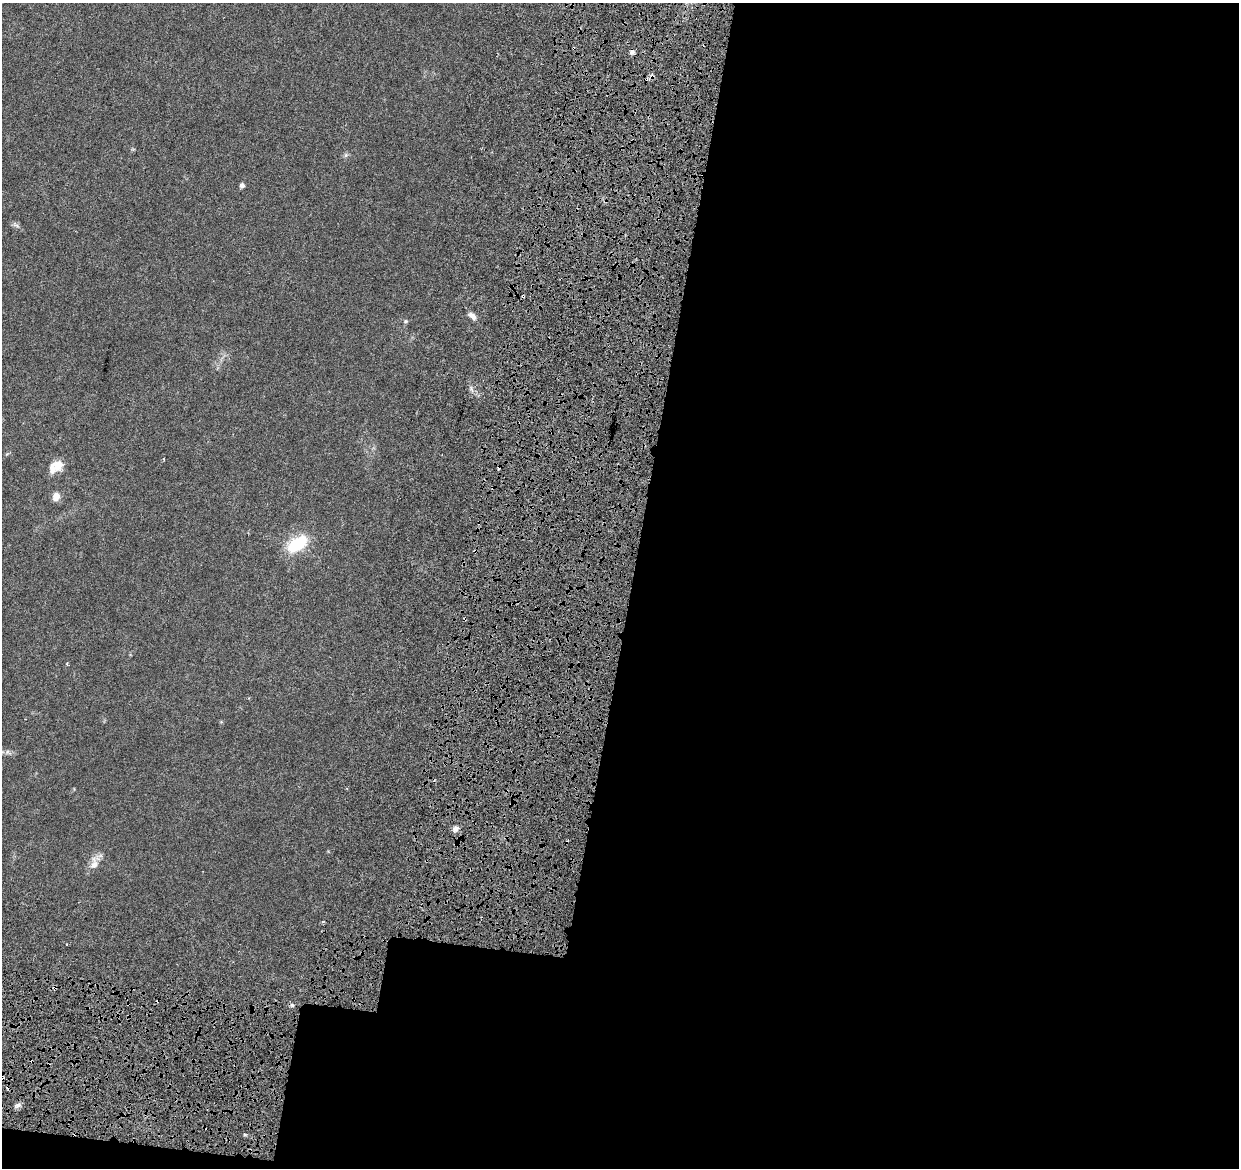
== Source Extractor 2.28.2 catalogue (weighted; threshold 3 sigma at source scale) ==
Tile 16 of 4 x 4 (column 4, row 4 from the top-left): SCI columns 3842-5078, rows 356-1521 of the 5216 x 5431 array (HDU 1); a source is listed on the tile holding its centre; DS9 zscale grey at full resolution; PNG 1241 x 1170 px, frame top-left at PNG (2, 3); no overlay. Shown black and unused: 54% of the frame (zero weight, under 4 of 8 exposures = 9% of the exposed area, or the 3 px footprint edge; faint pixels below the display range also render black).
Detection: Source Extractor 2.28.2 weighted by HDU 2 'WHT'; one run over the whole footprint, this tile lists its part. Background 0.00755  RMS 0.0011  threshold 0.0045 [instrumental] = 3 sigma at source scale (4.09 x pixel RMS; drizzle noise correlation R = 1.36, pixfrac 0.8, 0.0396/0.0396 arcsec/px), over >= 5 px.
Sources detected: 26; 7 cosmic-ray / hot-pixel residue — not listed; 1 inside a brighter listed object's ellipse — not listed separately; the other 18 listed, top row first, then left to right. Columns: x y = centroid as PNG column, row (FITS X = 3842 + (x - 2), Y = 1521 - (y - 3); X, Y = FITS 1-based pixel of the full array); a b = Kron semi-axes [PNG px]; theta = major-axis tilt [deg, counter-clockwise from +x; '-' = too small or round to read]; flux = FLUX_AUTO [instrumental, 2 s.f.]
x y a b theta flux
632 52 7 6 - 0.29
652 76 6 5 - 0.27
346 155 6 6 - 0.2
242 185 5 5 - 0.34
16 225 9 4 -30 0.26
523 296 3 3 - 0.19
472 316 10 6 -40 0.55
405 321 6 5 - 0.15
164 459 3 2 - 0.091
58 465 13 13 - 1.1
56 496 8 7 - 1
297 544 20 10 35 5.8
455 829 8 6 25 0.51
94 864 17 10 87 0.95
55 987 4 3 - 0.38
292 1005 6 4 -44 0.19
32 1061 4 3 - 0.11
18 1105 8 5 27 0.32
Overlapping masked pixels (flux is a lower limit): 4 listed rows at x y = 652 76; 523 296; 55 987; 32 1061